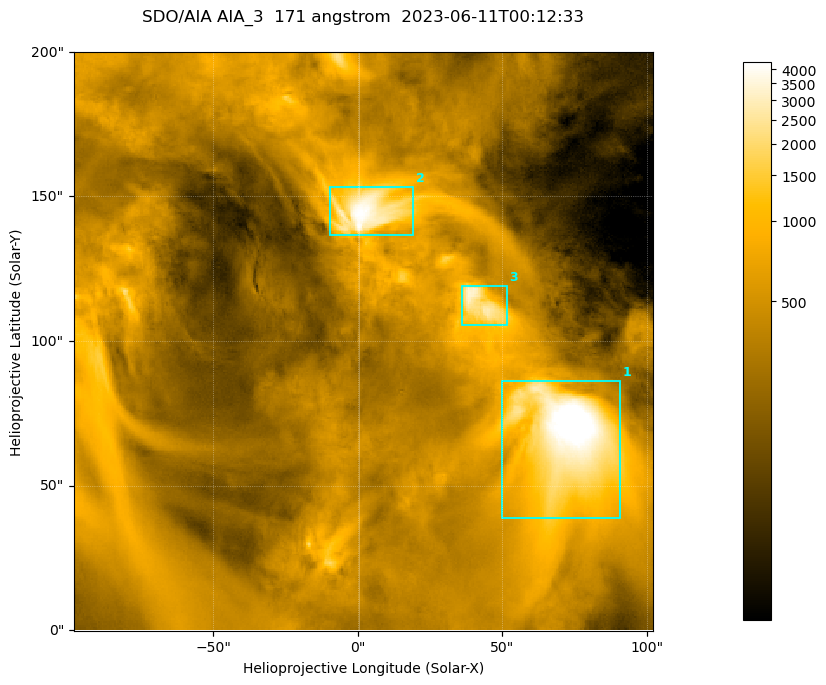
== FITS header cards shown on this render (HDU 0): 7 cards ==
TELESCOP= 'SDO/AIA '
INSTRUME= 'AIA_3   '
WAVELNTH=                  171
WAVEUNIT= 'angstrom'
DATE-OBS= '2023-06-11T00:12:33.351'
CTYPE1  = 'HPLN-TAN'
CTYPE2  = 'HPLT-TAN'

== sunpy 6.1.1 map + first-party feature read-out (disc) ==
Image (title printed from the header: SDO/AIA AIA_3  171 angstrom  2023-06-11T00:12:33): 334 x 334 px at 0.599 arcsec/px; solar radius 945 arcsec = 1577 px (partial field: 1.4% of the solar disc is inside the frame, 100% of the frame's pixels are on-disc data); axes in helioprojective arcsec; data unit not stated in the header (colour bar unlabelled)
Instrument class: DISC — disc imager (sunpy class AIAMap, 171 A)
Bright regions (active regions / flare kernels): reference = the on-disc median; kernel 3 px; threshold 5 sigma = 1118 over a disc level ~365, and >= 1.15x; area >= 111 px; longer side >= 4 px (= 2.4 arcsec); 3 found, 3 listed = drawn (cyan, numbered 1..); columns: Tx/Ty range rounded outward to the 2 arcsec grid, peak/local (2 s.f.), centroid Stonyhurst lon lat
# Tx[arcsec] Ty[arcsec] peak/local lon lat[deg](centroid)
1 50..92 38..86 16 +4 +4
2 -10..20 136..154 12 +0 +9
3 36..52 104..120 9.1 +3 +7